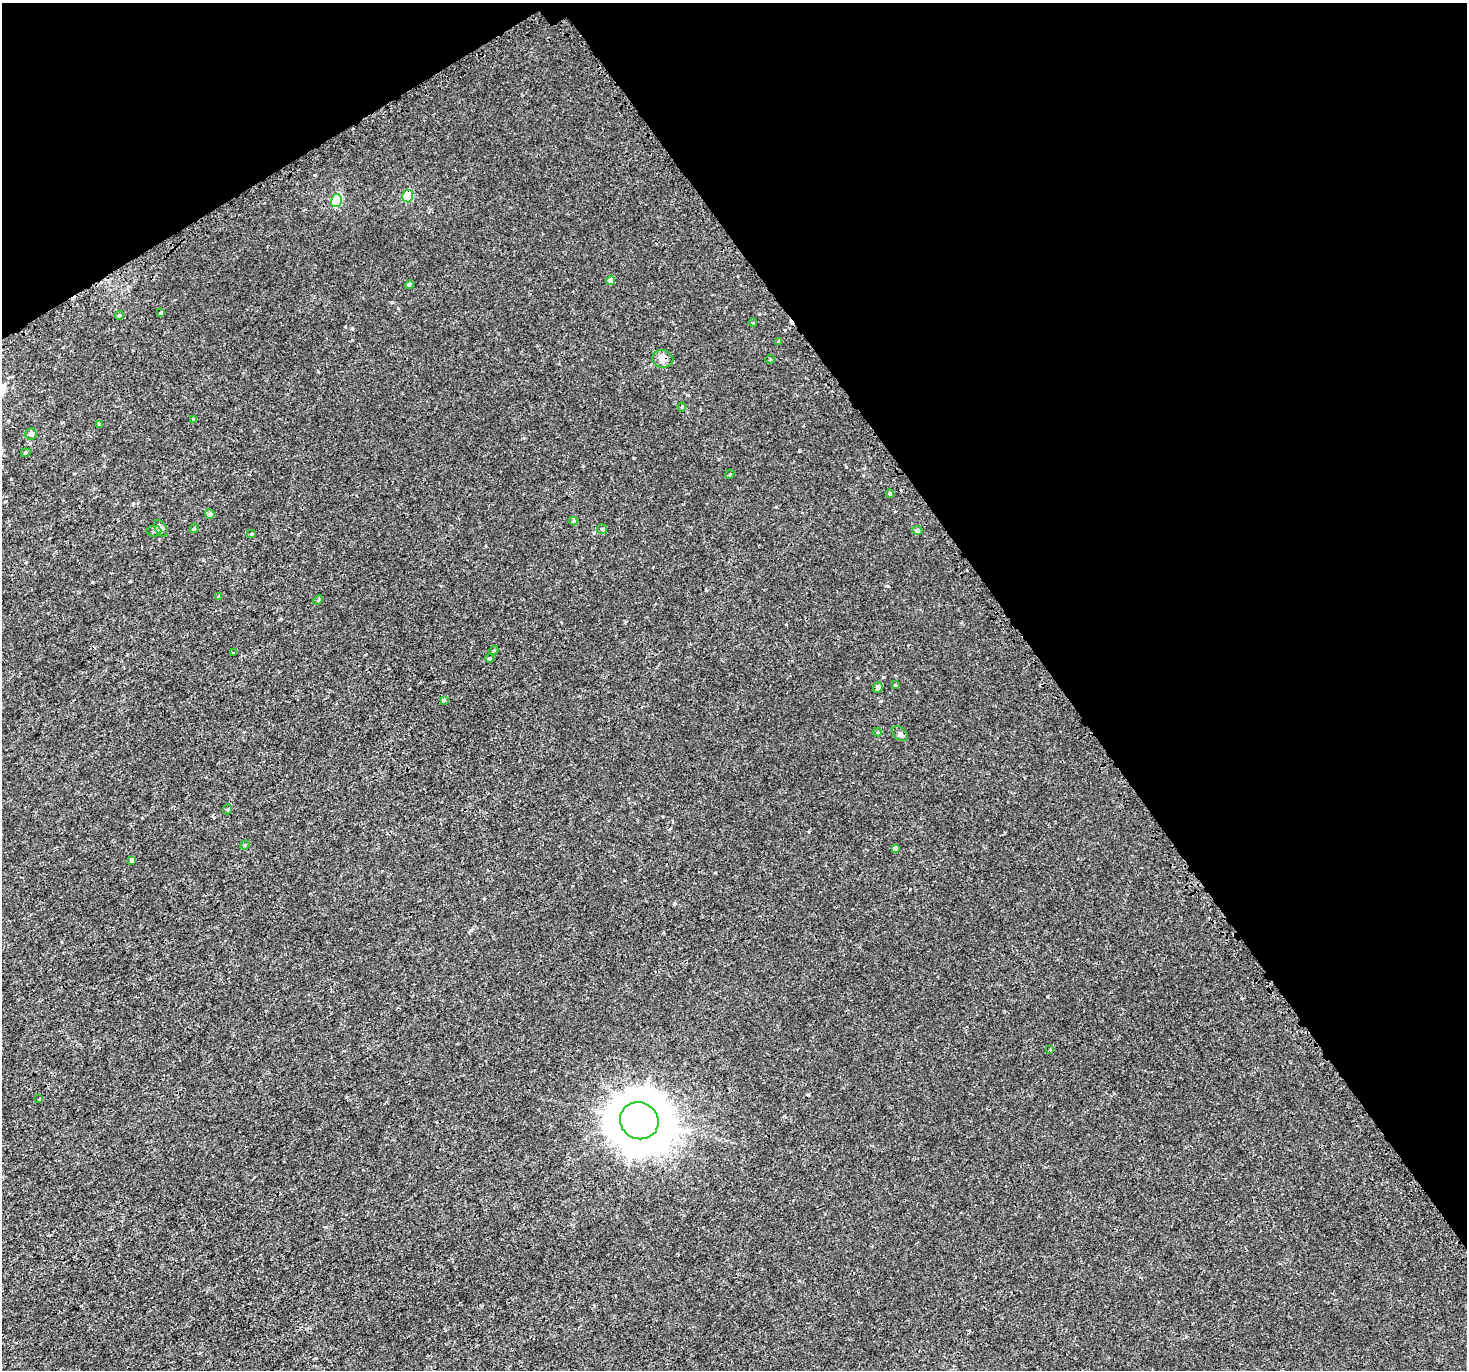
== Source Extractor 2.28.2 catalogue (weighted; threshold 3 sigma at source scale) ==
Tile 3 of 4 x 4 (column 3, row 1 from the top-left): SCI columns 3083-4547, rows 4345-5712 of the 6079 x 5980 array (HDU 1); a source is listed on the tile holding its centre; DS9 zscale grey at full resolution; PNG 1469 x 1372 px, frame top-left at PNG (2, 3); each listed source drawn as its Kron ellipse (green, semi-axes under 4 px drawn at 4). Shown black and unused: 33% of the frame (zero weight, under 3 of 4 exposures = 5% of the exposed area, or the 3 px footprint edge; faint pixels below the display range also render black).
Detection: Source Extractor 2.28.2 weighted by HDU 2 'WHT'; one run over the whole footprint, this tile lists its part. Background 6.68e-04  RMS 0.0014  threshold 0.00613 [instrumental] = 3 sigma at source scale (4.5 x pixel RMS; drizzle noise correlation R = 1.50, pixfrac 1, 0.0396/0.0396 arcsec/px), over >= 5 px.
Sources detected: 44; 2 cosmic-ray / hot-pixel residue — neither listed nor drawn; the other 42 listed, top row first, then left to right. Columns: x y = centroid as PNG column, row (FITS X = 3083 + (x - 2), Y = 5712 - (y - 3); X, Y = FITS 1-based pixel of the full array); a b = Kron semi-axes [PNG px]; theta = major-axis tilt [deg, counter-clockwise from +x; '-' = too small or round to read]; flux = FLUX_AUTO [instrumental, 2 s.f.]
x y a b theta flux
407 196 6 5 - 6.4
336 200 7 5 75 9.3
611 280 4 4 - 1.2
409 285 4 4 - 0.48
161 313 4 3 - 0.2
119 315 4 3 - 0.14
753 323 4 3 - 0.084
779 341 4 3 - 0.17
663 359 11 8 -8 1.1
770 359 5 3 - 0.098
682 407 4 4 - 0.13
194 419 4 4 - 0.16
99 425 4 3 - 0.15
31 434 6 5 - 0.56
26 453 5 4 - 0.16
730 474 5 3 - 0.12
890 494 4 4 - 0.27
210 514 5 5 - 0.41
573 521 4 4 - 0.14
161 528 9 5 -56 0.76
194 528 5 3 - 0.16
602 529 5 5 - 0.21
154 531 7 5 0 0.26
917 531 5 4 - 0.39
251 534 4 4 - 0.16
219 596 4 4 - 0.13
318 600 5 4 - 0.14
494 650 5 4 - 0.13
233 653 3 2 - 0.091
490 658 4 4 - 0.16
895 685 4 4 - 0.11
878 687 5 4 - 0.57
444 700 4 4 - 0.17
878 732 4 4 - 0.15
900 734 9 6 -40 0.46
228 809 5 3 - 0.13
245 845 5 4 - 0.16
895 848 4 4 - 0.38
132 860 4 4 - 0.53
1050 1050 3 2 - 0.15
39 1099 4 2 - 0.16
639 1121 19 18 - 840
Overlapping masked pixels (flux is a lower limit): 2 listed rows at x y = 407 196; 663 359
Unlisted compact peaks at least as high as the median listed source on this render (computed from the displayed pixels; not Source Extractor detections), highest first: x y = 443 682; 11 479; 888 586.